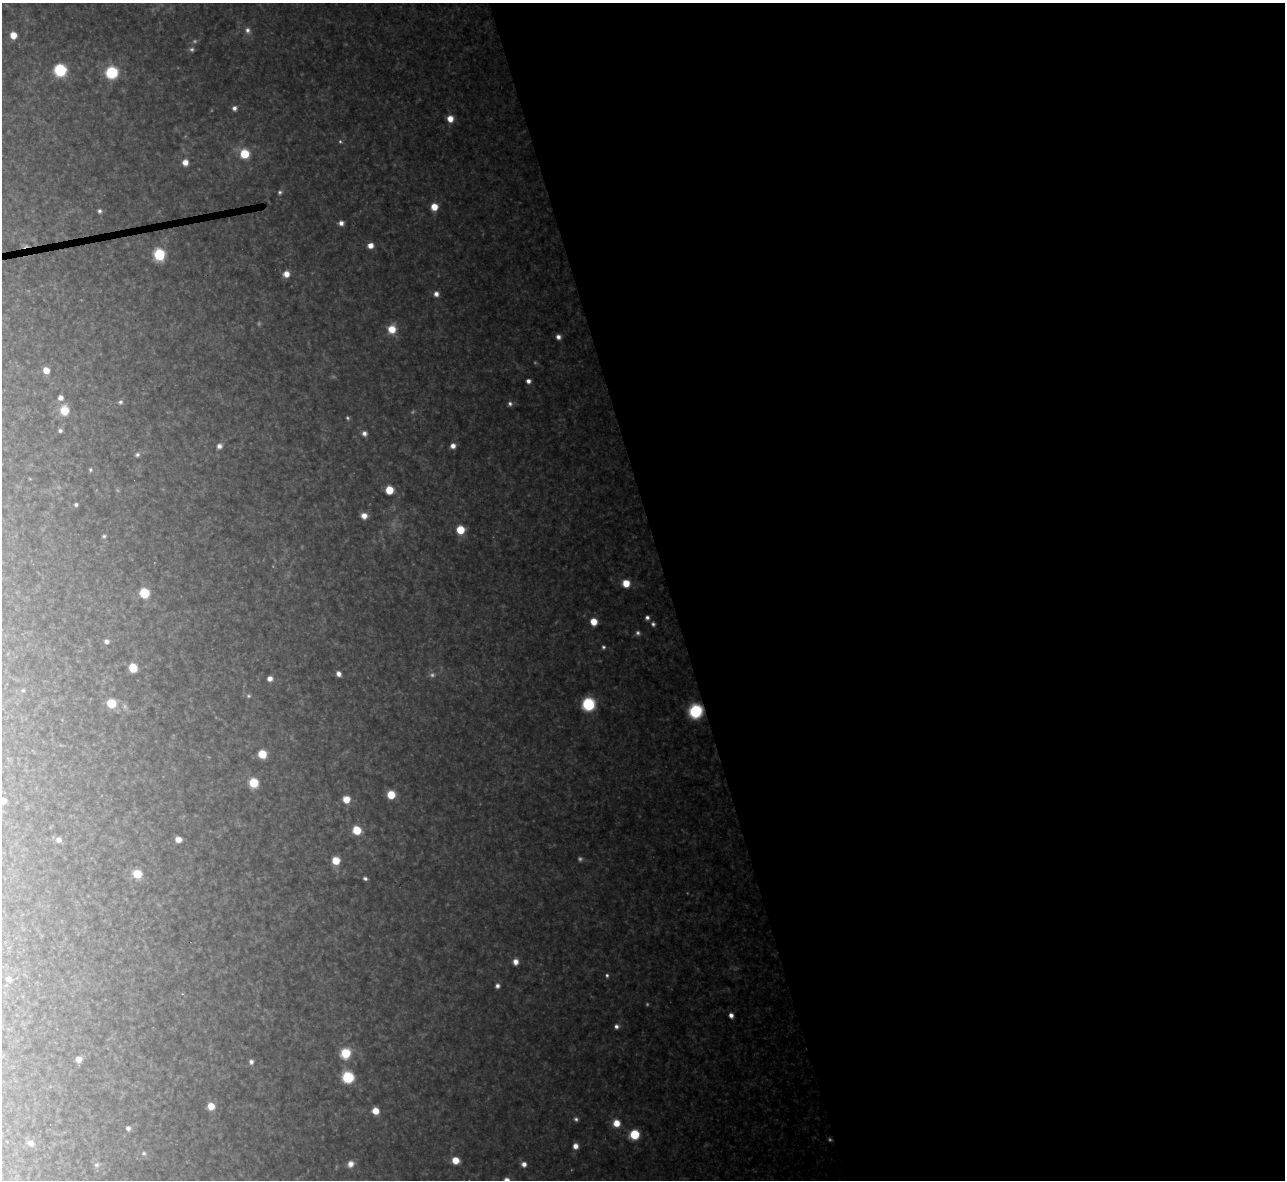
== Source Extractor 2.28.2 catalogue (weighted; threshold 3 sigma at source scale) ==
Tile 8 of 4 x 4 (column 4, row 2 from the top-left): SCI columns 3851-5133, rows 2500-3677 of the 5133 x 5116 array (HDU 1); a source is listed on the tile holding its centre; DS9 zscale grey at full resolution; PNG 1287 x 1182 px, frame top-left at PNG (2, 3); no overlay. Shown black and unused: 48% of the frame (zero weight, under 3 of 4 exposures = <1% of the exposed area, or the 3 px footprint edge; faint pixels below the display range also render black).
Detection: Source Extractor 2.28.2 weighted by HDU 2 'WHT'; one run over the whole footprint, this tile lists its part. Background 0.318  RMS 0.019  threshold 0.0847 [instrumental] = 3 sigma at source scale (4.5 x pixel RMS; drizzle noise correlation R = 1.50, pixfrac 1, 0.05/0.05 arcsec/px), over >= 5 px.
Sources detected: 105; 18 too faint to see at this stretch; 1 cosmic-ray / hot-pixel residue — not listed; the other 86 listed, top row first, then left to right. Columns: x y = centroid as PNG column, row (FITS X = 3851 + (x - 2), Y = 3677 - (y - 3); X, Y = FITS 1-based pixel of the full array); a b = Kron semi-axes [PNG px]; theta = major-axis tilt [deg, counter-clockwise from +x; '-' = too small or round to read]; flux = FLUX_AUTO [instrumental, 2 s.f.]
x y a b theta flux
248 30 10 9 - 12
13 35 6 5 - 29
60 70 7 7 - 240
112 72 8 7 - 200
234 108 6 6 - 9.2
450 119 7 7 - 26
340 141 6 5 - 4.1
244 154 7 7 - 83
185 162 6 6 - 19
280 192 7 6 - 5.5
434 207 6 6 - 34
99 211 5 5 - 5.9
341 223 5 4 - 12
370 245 6 6 - 18
159 254 7 7 - 170
286 274 6 6 - 22
436 294 6 6 - 12
392 329 9 8 - 42
558 337 5 5 - 10
46 370 6 6 - 22
528 381 5 4 - 9
60 397 6 6 - 11
120 402 6 6 - 6
510 404 7 6 - 7.1
64 410 10 9 - 42
60 430 5 5 - 5.6
364 433 6 6 - 10
219 446 7 6 - 10
453 446 6 6 - 14
137 455 7 6 - 6.3
90 470 5 4 - 3.8
30 479 4 3 - 1.7
389 490 6 6 - 54
76 505 4 4 - 5.2
364 516 7 6 - 18
460 530 6 6 - 64
104 536 6 5 - 3.8
626 583 6 6 - 41
144 593 7 6 - 94
647 617 5 5 - 7.4
594 622 6 6 - 35
653 624 6 6 - 5.8
106 641 6 6 - 7.9
603 647 5 5 - 4.5
133 668 6 6 - 60
339 674 5 4 - 12
270 678 6 5 - 12
23 690 6 5 - 3.8
111 703 7 6 - 67
588 704 8 8 - 180
696 711 9 8 - 210
262 754 6 6 - 55
254 783 7 7 - 66
391 795 7 6 - 50
346 799 6 6 - 33
3 800 6 5 - 23
357 830 7 6 - 60
178 839 6 5 - 20
58 840 7 7 - 10
336 861 6 6 - 45
137 874 7 6 - 57
365 878 5 4 - 5.4
516 962 7 6 - 16
607 975 5 4 - 4.5
8 979 7 6 - 9.3
497 986 5 5 - 7.9
731 1015 5 4 - 13
616 1026 6 6 - 8.3
346 1053 8 7 - 83
78 1059 6 5 - 17
251 1062 5 5 - 9
348 1077 7 7 - 160
211 1106 6 6 - 29
375 1111 6 6 - 29
576 1119 7 6 - 6
616 1123 7 7 - 32
128 1128 6 5 - 8.3
634 1134 7 7 - 90
31 1143 8 7 - 14
575 1146 6 6 - 16
144 1153 8 7 - 6.5
455 1160 6 6 - 34
350 1164 8 7 - 17
524 1164 6 6 - 12
97 1165 9 8 - 8.6
507 1180 5 5 - 16
Overlapping masked pixels (flux is a lower limit): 1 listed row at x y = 696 711
Isophote crosses this tile's border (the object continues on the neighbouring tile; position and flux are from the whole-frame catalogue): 2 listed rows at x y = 3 800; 507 1180